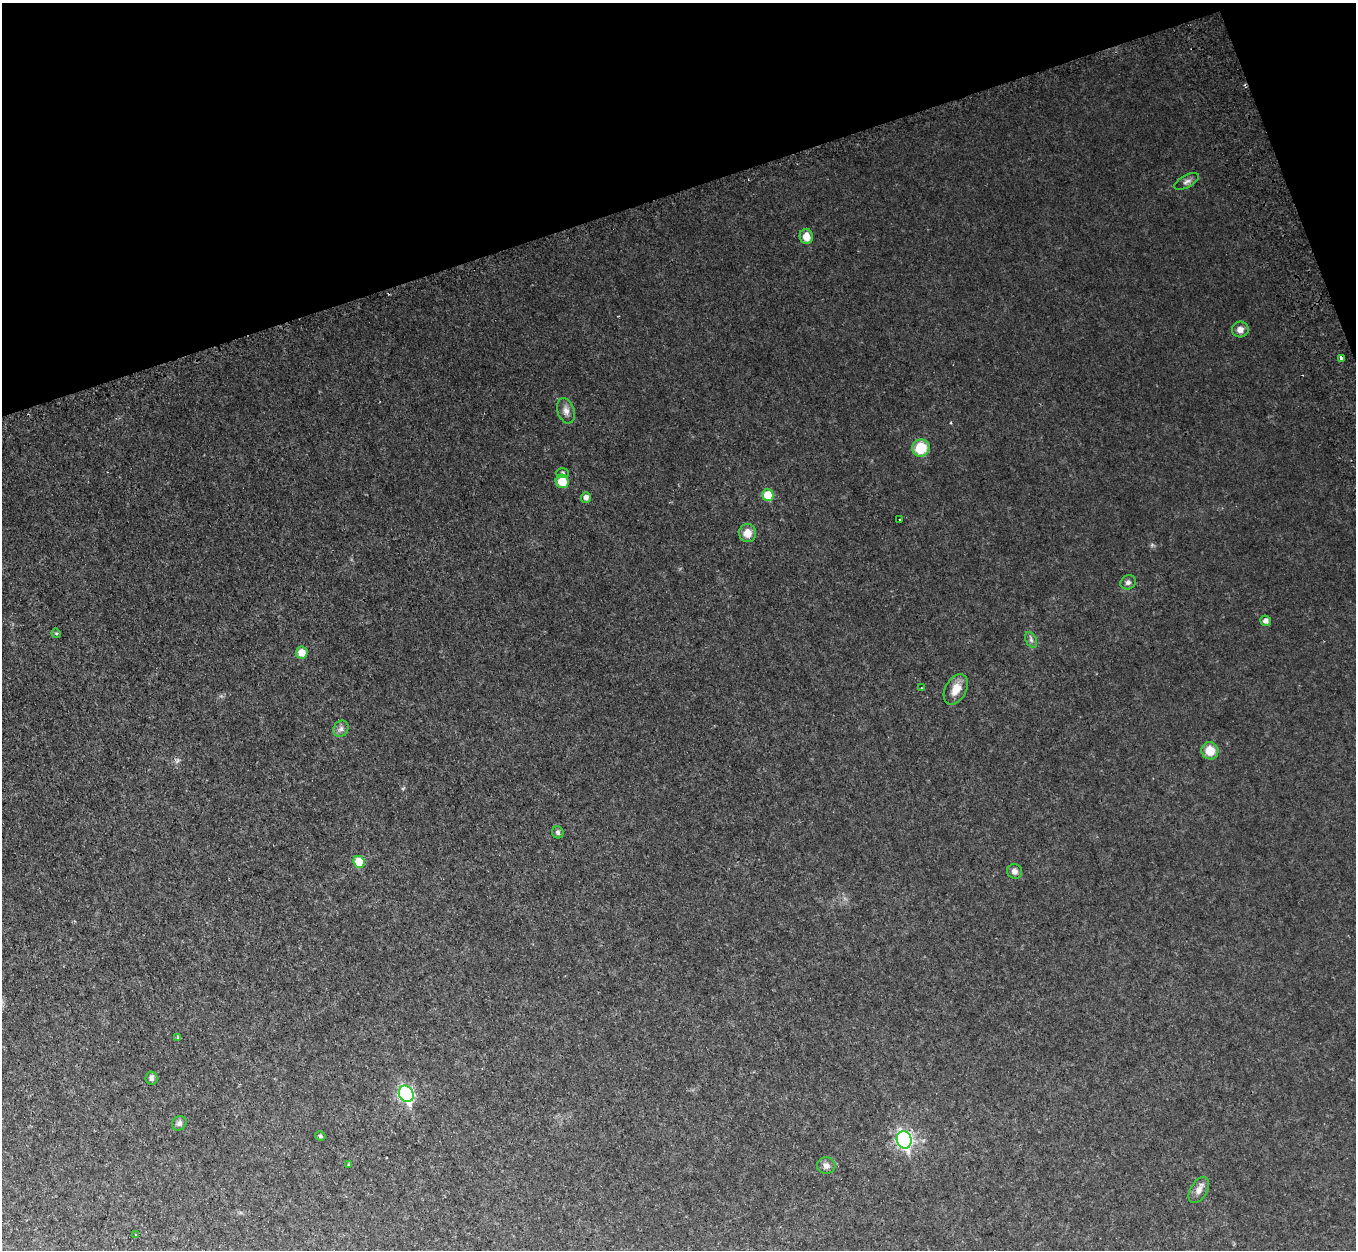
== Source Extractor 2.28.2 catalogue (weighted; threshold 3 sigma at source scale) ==
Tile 3 of 4 x 4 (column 3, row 1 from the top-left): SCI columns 2774-4127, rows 4050-5297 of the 5544 x 5478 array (HDU 1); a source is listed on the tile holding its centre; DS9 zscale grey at full resolution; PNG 1358 x 1252 px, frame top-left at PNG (2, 3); each listed source drawn as its Kron ellipse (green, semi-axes under 4 px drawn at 4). Shown black and unused: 17% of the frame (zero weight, under 2 of 3 exposures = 4% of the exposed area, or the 3 px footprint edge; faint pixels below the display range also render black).
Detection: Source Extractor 2.28.2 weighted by HDU 2 'WHT'; one run over the whole footprint, this tile lists its part. Background 0.0525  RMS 0.0098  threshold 0.0443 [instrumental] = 3 sigma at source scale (4.5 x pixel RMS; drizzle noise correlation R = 1.50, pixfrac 1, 0.05/0.05 arcsec/px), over >= 5 px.
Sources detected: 34; all 34 listed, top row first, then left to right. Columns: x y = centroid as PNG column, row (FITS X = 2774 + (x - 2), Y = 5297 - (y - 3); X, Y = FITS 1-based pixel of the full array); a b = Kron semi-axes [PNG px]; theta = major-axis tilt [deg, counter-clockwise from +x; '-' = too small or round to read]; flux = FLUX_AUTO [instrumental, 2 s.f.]
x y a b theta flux
1187 181 13 6 29 3.7
806 236 7 6 - 9.8
1240 329 8 8 - 6
1341 358 4 3 - 4.1
566 411 13 8 -72 5.6
921 448 8 8 - 28
563 473 6 5 - 1.8
562 481 7 6 - 17
768 495 6 5 - 23
586 497 5 5 - 4.6
899 519 3 3 - 2
748 533 9 8 - 9.8
1128 582 8 6 31 3
1266 621 5 5 - 3.8
56 633 5 4 - 1.1
1031 640 8 5 -66 2.4
302 652 6 6 - 11
921 688 3 2 - 0.87
956 689 16 10 61 12
341 729 8 7 - 3.7
1210 751 9 8 - 15
558 832 6 5 - 2.3
359 862 6 5 - 25
1015 871 7 7 - 4
178 1037 4 4 - 1.4
151 1078 6 6 - 3.2
406 1094 8 7 - 180
179 1123 8 7 - 3.2
320 1136 5 4 - 1.6
904 1140 9 7 -70 230
349 1165 4 3 - 1
826 1166 9 8 - 4.2
1199 1190 14 8 60 6.4
136 1235 3 3 - 2.4